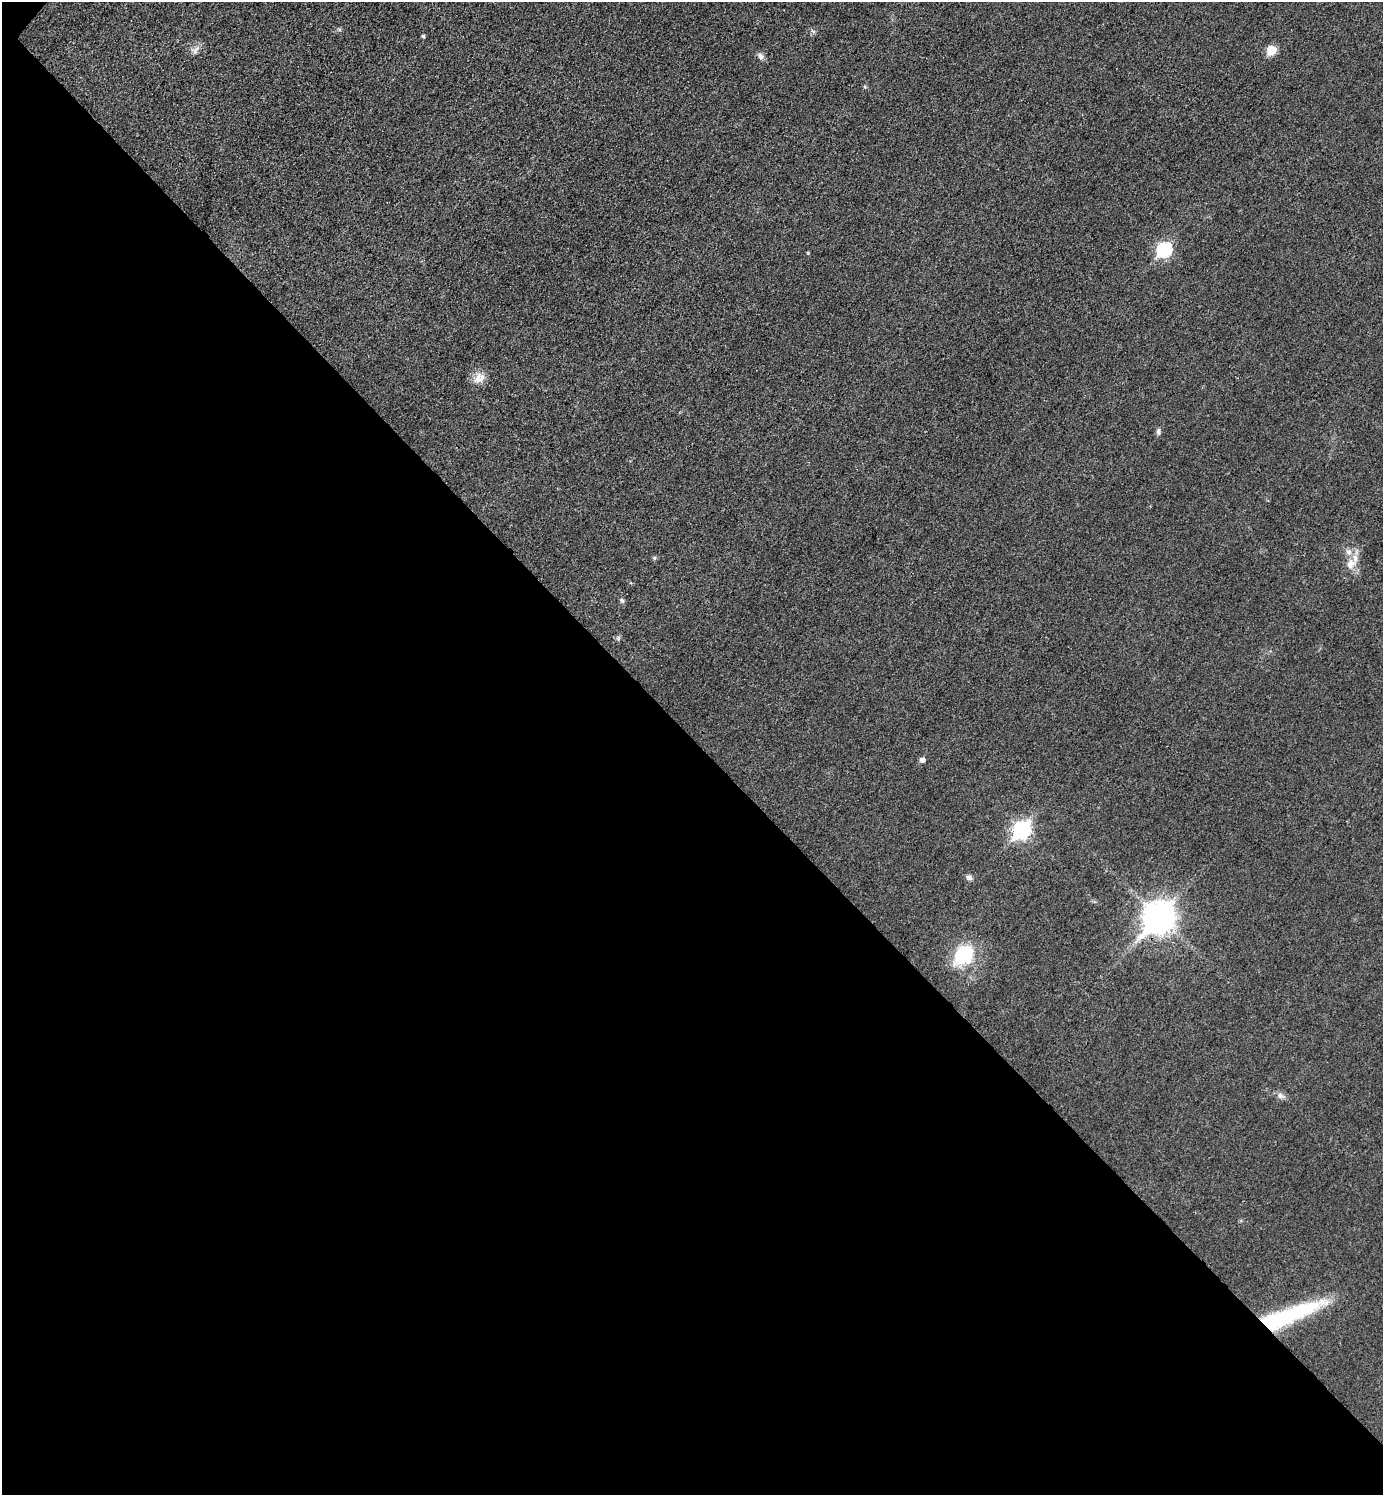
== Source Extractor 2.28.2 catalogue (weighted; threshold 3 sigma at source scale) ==
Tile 14 of 4 x 4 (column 2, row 4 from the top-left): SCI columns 1682-3062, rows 4-1496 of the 5981 x 5980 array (HDU 1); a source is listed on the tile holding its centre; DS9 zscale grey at full resolution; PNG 1385 x 1497 px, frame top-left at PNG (2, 2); no overlay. Shown black and unused: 51% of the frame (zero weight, under 3 of 4 exposures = <1% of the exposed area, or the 3 px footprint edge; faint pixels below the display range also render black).
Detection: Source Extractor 2.28.2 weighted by HDU 2 'WHT'; one run over the whole footprint, this tile lists its part. Background 0.0332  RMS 0.0048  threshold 0.0216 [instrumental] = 3 sigma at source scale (4.5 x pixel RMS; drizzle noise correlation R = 1.50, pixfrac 1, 0.05/0.05 arcsec/px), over >= 5 px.
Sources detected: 22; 2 inside a brighter listed object's ellipse — not listed separately; the other 20 listed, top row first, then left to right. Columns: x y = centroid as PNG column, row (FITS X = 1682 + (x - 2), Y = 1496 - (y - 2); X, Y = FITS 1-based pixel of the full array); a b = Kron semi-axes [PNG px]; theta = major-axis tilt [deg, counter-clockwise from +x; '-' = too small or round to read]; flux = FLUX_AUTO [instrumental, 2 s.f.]
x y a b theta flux
423 36 4 4 - 0.76
195 50 14 8 50 2.7
1272 50 6 5 - 17
761 56 10 7 -42 1.8
865 87 5 3 - 0.57
1164 250 8 7 - 66
808 253 5 3 - 0.41
478 378 16 13 59 5
1158 432 9 6 -90 1.3
654 558 5 5 - 0.72
1350 564 16 12 62 5.7
622 600 7 5 -49 0.91
618 638 6 6 - 0.92
922 760 5 5 - 2
1022 830 9 7 48 140
969 878 9 6 -19 1.6
1159 918 13 10 49 660
964 955 23 17 49 30
1281 1096 10 8 -25 2
1286 1316 76 15 21 58
Overlapping masked pixels (flux is a lower limit): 2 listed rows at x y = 1159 918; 1286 1316